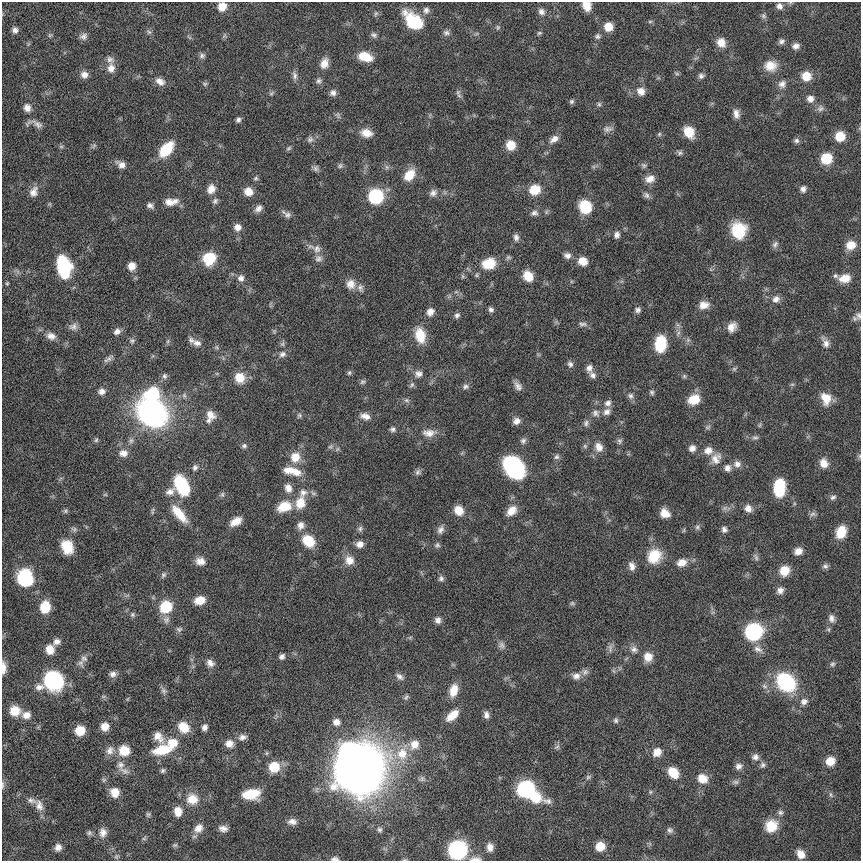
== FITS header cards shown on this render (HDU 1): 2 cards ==
NAXIS1  =                  859
NAXIS2  =                  859

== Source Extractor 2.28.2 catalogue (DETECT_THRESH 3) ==
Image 859 x 859 px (HDU 1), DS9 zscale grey, 1 PNG px = 1 image px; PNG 863 x 863 px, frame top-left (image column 1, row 859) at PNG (2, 2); no overlay
Background 0.00296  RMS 0.02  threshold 0.06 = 3 sigma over >= 5 px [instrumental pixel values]
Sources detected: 337; all 337 listed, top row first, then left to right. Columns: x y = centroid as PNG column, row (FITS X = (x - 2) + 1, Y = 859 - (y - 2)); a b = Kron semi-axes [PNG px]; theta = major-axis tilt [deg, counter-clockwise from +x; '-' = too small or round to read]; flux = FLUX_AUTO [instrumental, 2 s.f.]
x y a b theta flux
587 6 10 8 -59 14
779 6 8 8 - 6.5
222 7 11 10 - 13
426 10 10 8 -80 6.2
541 12 9 8 - 6
376 13 8 6 87 3
763 16 8 6 -53 3.3
413 21 21 12 -43 63
650 21 6 4 1 1.9
498 27 7 5 89 2.2
608 27 8 8 - 21
15 30 7 6 - 5.5
149 32 9 5 -47 3.2
446 33 9 7 -5 4.4
539 33 6 5 - 2.1
50 35 6 4 18 1.9
374 35 9 7 -14 4.1
83 36 11 8 26 5.8
597 36 8 6 89 3.5
189 37 8 4 -45 2
781 41 8 7 - 4.4
721 42 11 10 - 13
796 46 9 7 17 6.9
202 56 8 7 - 4.1
365 57 14 9 -17 27
110 59 11 9 -34 6.8
324 63 13 10 71 13
770 66 15 13 8 19
111 68 14 10 85 12
677 73 8 4 -9 2
84 75 9 8 - 8.4
295 75 12 7 -79 5.7
701 76 7 7 - 4.3
806 76 11 10 - 20
160 81 12 9 -29 10
319 81 8 7 - 4.1
205 84 7 6 - 2.6
782 84 11 9 49 7.6
641 91 11 10 - 11
271 93 9 5 34 2.6
333 93 8 8 - 5.6
459 95 7 6 - 3.3
810 99 9 8 - 8.7
571 101 7 6 - 2.8
599 104 7 5 -88 2.7
27 108 10 8 -71 8.5
820 108 10 8 44 5.6
736 114 12 7 -81 8.1
338 115 10 5 -74 3.2
238 120 6 5 - 3.8
37 124 18 7 -32 8
608 129 13 7 6 6
689 132 10 8 -57 33
366 133 13 9 -12 15
659 134 6 5 - 2.2
840 136 9 8 - 29
310 139 10 8 47 5.1
554 139 13 8 37 8.8
796 141 7 7 - 3.7
511 145 10 9 - 21
94 146 9 5 45 3
61 147 6 4 0 2.1
289 148 8 5 28 2.4
166 149 16 9 50 52
680 152 8 6 -27 3.4
826 158 9 9 - 41
121 164 11 7 -31 9.4
644 165 8 7 - 3.2
340 166 8 7 - 3.4
316 168 9 7 81 3.9
409 175 14 10 50 24
256 178 6 6 - 2.7
650 179 12 9 17 12
211 189 12 9 61 12
803 189 8 6 81 5
535 190 11 9 23 29
33 192 13 9 68 9.7
248 192 10 9 - 14
433 193 10 8 38 6.5
646 195 9 8 - 4.8
376 196 9 9 - 140
215 201 9 7 64 4.3
171 202 20 9 7 16
50 204 6 4 -71 1.6
150 205 9 6 -32 5
585 207 13 12 - 39
258 208 10 8 41 7
546 212 7 4 72 2.2
534 213 9 8 - 5.4
287 215 10 8 -11 5.4
237 227 8 8 - 9.5
738 230 15 13 -83 55
617 235 8 7 - 5.5
516 237 9 7 -81 5.3
775 244 10 7 65 4.6
851 245 11 9 13 18
317 249 12 11 - 9.9
567 256 9 7 -9 6.2
209 258 11 10 - 52
318 258 10 9 - 6.1
583 261 10 8 -24 16
489 264 16 12 12 30
132 266 8 7 - 13
64 267 18 10 -78 120
476 275 7 5 75 2.2
463 276 7 4 -89 2.1
528 276 11 9 -53 23
241 278 10 9 - 6.9
845 278 14 10 9 19
7 283 5 4 - 1.7
351 284 13 12 - 13
360 288 11 8 -64 6
776 299 10 8 37 7.7
704 305 12 9 12 12
491 309 7 6 - 4.1
638 310 7 7 - 4.3
430 312 9 8 - 9.6
457 315 8 6 58 4
859 316 11 8 -87 5.2
582 324 12 6 -1 4.5
73 327 11 9 8 6.5
732 327 11 9 54 12
117 331 9 7 33 6.4
420 335 18 11 -77 29
51 336 13 9 -22 9.6
191 340 8 7 - 4.4
132 341 8 7 - 3.5
168 341 7 4 71 2.2
197 343 12 8 -14 7.6
825 343 15 8 -64 8.7
282 344 8 5 73 3
660 344 16 11 85 42
282 354 11 8 21 6.4
108 359 15 6 38 4.7
570 364 8 8 - 4.5
589 368 10 8 75 6.8
734 369 7 5 -44 2.5
349 373 7 5 74 2.6
419 374 11 9 9 7.2
593 375 9 7 -47 5.6
164 376 8 7 - 4.1
684 376 6 5 - 2
240 378 12 11 - 22
362 382 7 6 - 3
412 385 8 5 51 3.1
466 386 9 7 8 4.2
518 386 12 7 -54 7.1
102 391 9 7 6 6.6
652 392 7 6 - 2.9
153 393 17 14 -25 48
630 396 8 7 - 4.8
826 398 15 11 -73 20
694 399 13 10 23 25
406 400 8 6 -1 3.4
608 403 9 8 - 6.1
151 412 22 18 -49 450
607 412 11 9 39 7.8
595 413 10 9 - 6.7
210 415 13 10 -49 11
299 416 7 6 - 3
365 416 14 8 -14 9.4
209 420 8 6 36 4.1
516 421 9 8 - 7.8
586 423 9 6 82 4.4
760 425 7 4 71 1.9
708 427 9 5 27 2.6
393 429 7 6 - 3.8
429 433 20 11 0 14
755 437 9 6 5 3.9
96 440 7 5 73 2.4
523 441 9 8 - 4.4
619 441 8 7 - 3.5
244 446 7 5 12 3.1
331 446 9 5 7 3.3
585 446 7 5 -47 2.5
599 447 12 9 -66 12
692 448 8 8 - 7.1
708 451 10 9 - 11
123 453 12 9 0 9.9
859 456 8 3 77 2.1
295 457 13 12 - 21
556 457 7 7 - 3.8
716 458 16 12 61 14
824 463 12 10 -65 13
737 464 10 9 - 7.8
514 467 20 14 -50 160
195 468 8 7 - 4.1
727 468 9 8 - 7.6
292 471 23 9 -13 21
418 472 9 7 58 4
182 485 20 11 -64 83
288 488 12 9 -71 10
779 488 16 10 87 59
170 491 13 8 30 7.8
303 493 13 11 31 11
222 494 8 6 89 2.8
105 495 6 4 0 1.4
833 497 9 6 19 4.2
300 503 16 12 77 24
284 506 16 11 18 28
725 508 8 6 45 4.1
748 508 9 9 - 8.9
459 510 11 9 -53 17
65 511 7 6 - 2.6
152 511 10 4 85 2.4
512 511 15 9 44 15
665 513 11 9 -31 14
179 514 27 10 -49 29
813 514 9 6 16 4
236 521 14 8 30 14
301 525 11 9 82 8.3
697 527 7 6 - 3.3
360 529 8 6 85 3.7
724 529 7 6 - 4.7
440 530 11 8 64 6.5
684 530 6 4 71 1.6
841 532 13 9 68 28
308 541 15 12 -45 32
360 544 8 8 - 8.8
437 545 7 6 - 3.2
67 547 15 12 -66 29
798 551 9 7 30 9.9
654 556 17 15 56 37
756 557 11 5 -57 3.5
349 560 12 11 - 14
200 561 11 9 -10 11
682 562 12 9 17 13
632 566 11 8 -73 8.3
825 566 8 7 - 3.8
784 571 9 9 - 25
163 575 9 6 57 3.4
25 578 16 14 -80 70
441 578 7 7 - 4
780 590 9 8 - 7.1
200 600 11 8 15 18
572 603 8 6 -14 2.6
45 607 11 9 82 30
166 607 13 11 45 44
132 615 7 6 - 3
831 618 11 9 -80 7.3
166 620 11 9 80 6.3
438 620 9 8 - 6.3
179 629 8 7 - 3.7
753 632 10 10 - 230
410 637 6 4 20 1.9
57 642 9 7 33 6.6
502 645 10 8 -49 5.6
610 648 13 5 -85 5.3
634 649 11 9 -35 7.1
758 649 14 9 -24 9.2
50 650 11 10 - 14
282 657 7 6 - 4.8
648 657 11 10 - 16
84 658 10 8 -18 5.5
81 663 10 8 -75 5.3
210 663 10 9 - 7.7
832 664 8 7 - 3.3
3 668 15 6 -89 8.7
614 671 7 4 -71 2.3
585 672 10 8 46 5.8
113 674 10 7 12 6.3
576 676 11 9 19 8.9
399 677 11 7 -36 5.7
54 680 17 15 -51 120
786 682 17 13 -42 140
39 687 12 9 13 8.9
453 690 15 9 73 20
164 691 9 7 -65 4.4
406 697 9 5 44 3.1
804 702 10 8 22 6.8
15 711 11 10 - 22
26 715 10 8 5 11
452 715 16 8 42 21
486 715 9 6 -82 6
616 720 8 6 -75 3.3
336 722 9 8 - 7.6
105 727 8 8 - 14
183 727 13 11 -45 24
205 727 7 6 - 5.7
80 731 8 7 - 33
158 737 16 9 -55 13
242 737 11 8 16 6.7
173 743 12 12 - 22
229 744 10 10 - 10
414 744 14 12 60 16
557 747 9 6 38 3.5
110 750 13 11 47 9.7
162 750 21 11 13 39
124 751 12 12 - 25
657 752 11 9 53 13
402 754 18 16 80 34
755 757 9 8 - 6.3
830 761 10 9 - 19
121 765 12 10 74 9.8
763 765 8 7 - 3.7
738 766 9 7 27 6.2
274 767 10 10 - 35
356 769 15 15 - 13000
124 771 16 7 -24 8
163 771 7 5 46 2.8
673 772 12 9 -49 27
588 777 8 6 37 3
422 779 8 6 70 3.4
702 779 10 9 - 20
104 780 7 5 46 2.5
735 782 10 6 -1 3.7
3 785 10 4 -90 2.7
525 789 10 9 - 270
115 792 10 9 - 16
650 792 5 5 - 2.1
251 794 17 10 7 35
831 795 8 5 -71 3.2
536 797 22 12 -18 45
192 799 15 14 - 24
32 800 14 7 -20 7
39 805 15 10 -74 11
178 811 10 8 -83 15
780 812 7 7 - 4
148 814 7 5 55 2.4
292 822 11 8 -3 7.8
771 826 15 13 45 27
198 828 13 10 47 12
223 829 11 8 -13 7.5
379 829 7 7 - 3.2
670 830 8 7 - 4.3
89 833 7 6 - 3.1
103 833 12 10 85 9.6
144 838 7 5 30 2.3
175 845 7 5 2 2.4
600 846 8 8 - 25
58 847 7 7 - 7.5
490 847 10 8 84 8.7
457 850 10 10 - 370
801 854 9 7 -56 12
116 856 7 6 - 2.9
335 859 9 4 -1 3.9
475 859 16 6 2 7.6
At the frame edge (FLAGS 8, measured only in part): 9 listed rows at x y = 587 6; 779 6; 222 7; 859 316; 859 456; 3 668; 3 785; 335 859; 475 859